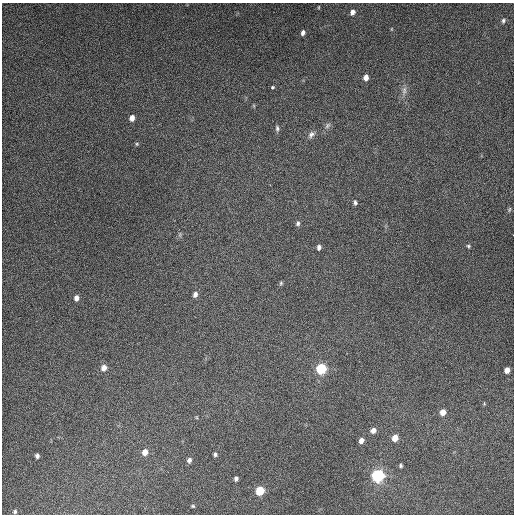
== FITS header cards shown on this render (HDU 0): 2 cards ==
NAXIS1  =                  512
NAXIS2  =                  512

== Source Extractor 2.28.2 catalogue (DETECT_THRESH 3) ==
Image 512 x 512 px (HDU 0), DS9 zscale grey, 1 PNG px = 1 image px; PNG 516 x 516 px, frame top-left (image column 1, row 512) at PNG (2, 3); no overlay
Background 5310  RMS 320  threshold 965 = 3 sigma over >= 5 px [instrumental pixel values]
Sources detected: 40; all 40 listed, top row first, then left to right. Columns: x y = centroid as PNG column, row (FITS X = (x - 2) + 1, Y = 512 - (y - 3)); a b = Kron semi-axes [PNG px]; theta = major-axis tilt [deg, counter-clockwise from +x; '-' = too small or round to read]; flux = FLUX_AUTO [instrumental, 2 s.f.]
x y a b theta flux
319 7 5 3 - 1.8e+04
352 12 6 5 - 9.2e+04
503 21 6 5 - 4.3e+04
391 29 5 3 - 1.7e+04
303 33 5 4 - 6.9e+04
366 77 6 5 - 1.2e+05
272 87 3 3 - 8.2e+04
404 90 12 6 85 1.0e+05
132 118 5 4 - 1.3e+05
327 126 10 6 54 6.4e+04
277 128 9 5 -85 5.0e+04
311 134 10 7 44 9.1e+04
137 144 5 4 - 2.7e+04
355 202 6 4 -80 4.8e+04
509 209 6 4 71 2.8e+04
298 223 6 5 - 4.8e+04
180 235 8 4 90 3.6e+04
513 235 2 2 - 2.1e+04
468 246 5 4 - 3.2e+04
319 247 5 4 - 6.9e+04
281 283 5 5 - 3.1e+04
195 294 6 5 - 8.1e+04
76 298 6 5 - 9.5e+04
104 368 7 6 - 1.4e+05
321 369 8 7 - 9.7e+05
507 370 5 5 - 1.4e+05
443 412 6 5 - 1.7e+05
373 430 6 5 - 1.1e+05
395 438 6 5 - 2.0e+05
361 440 5 4 - 1.0e+05
145 452 7 6 - 1.6e+05
215 454 4 4 - 4.3e+04
37 456 4 4 - 6.0e+04
189 460 6 5 - 6.7e+04
401 466 5 4 - 3.5e+04
378 476 10 9 - 1.5e+06
236 479 4 4 - 5.2e+04
260 491 7 6 - 6.2e+05
193 506 4 3 - 2.5e+04
15 511 5 5 - 3.7e+04
At the frame edge (FLAGS 8, measured only in part): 1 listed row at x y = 513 235